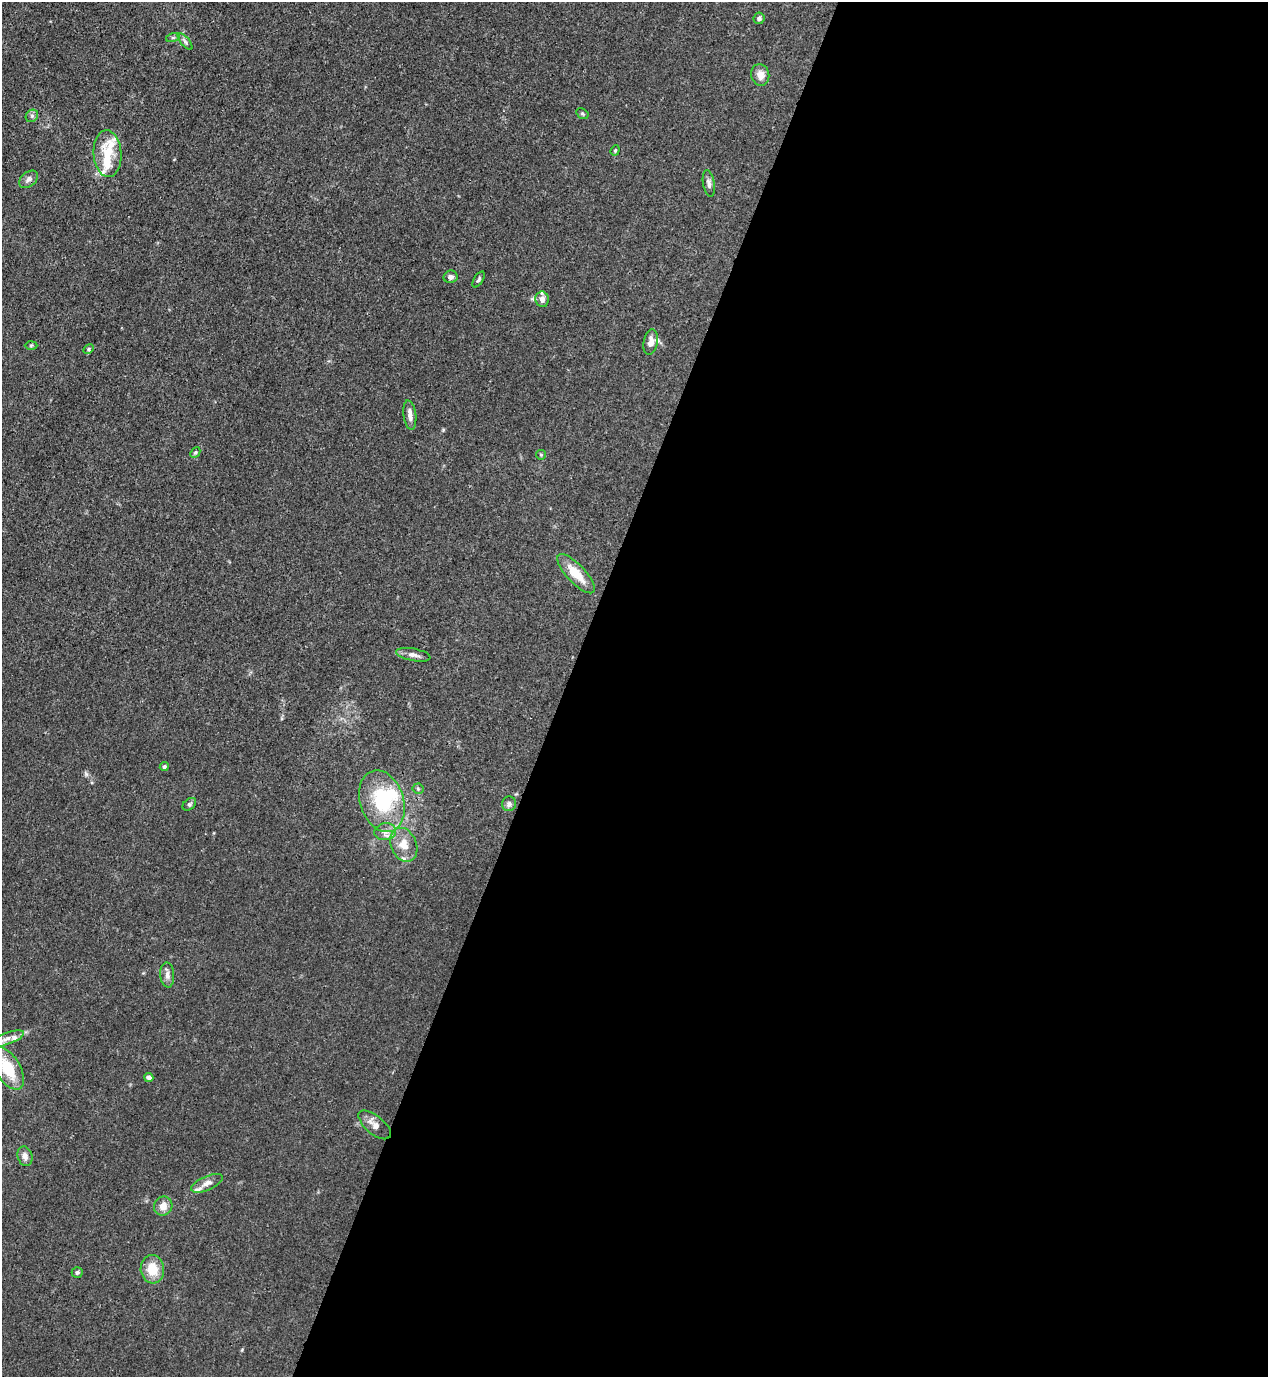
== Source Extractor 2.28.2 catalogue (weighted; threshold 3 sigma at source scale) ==
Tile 12 of 4 x 4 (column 4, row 3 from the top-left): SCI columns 4152-5417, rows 1416-2790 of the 5639 x 5578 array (HDU 1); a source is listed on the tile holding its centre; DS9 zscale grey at full resolution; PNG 1270 x 1379 px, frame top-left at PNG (2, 2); each listed source drawn as its Kron ellipse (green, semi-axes under 4 px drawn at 4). Shown black and unused: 56% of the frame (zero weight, under 3 of 4 exposures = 7% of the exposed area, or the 3 px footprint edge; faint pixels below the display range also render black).
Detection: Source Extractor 2.28.2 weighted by HDU 2 'WHT'; one run over the whole footprint, this tile lists its part. Background 0.0145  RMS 0.0024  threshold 0.0108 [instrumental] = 3 sigma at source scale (4.5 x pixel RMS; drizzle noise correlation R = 1.50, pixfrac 1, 0.05/0.05 arcsec/px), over >= 5 px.
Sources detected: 45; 1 inside a brighter object's white glare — neither listed nor drawn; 6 inside a brighter listed object's ellipse — not listed separately; the other 38 listed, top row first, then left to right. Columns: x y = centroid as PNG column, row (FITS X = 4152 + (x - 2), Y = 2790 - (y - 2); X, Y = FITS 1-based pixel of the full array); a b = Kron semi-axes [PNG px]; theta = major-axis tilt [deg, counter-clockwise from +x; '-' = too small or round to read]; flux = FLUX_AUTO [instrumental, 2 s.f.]
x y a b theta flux
759 18 6 5 - 0.57
173 37 7 4 19 0.44
185 42 10 3 -50 0.49
760 75 11 9 -73 1.9
582 114 6 5 - 0.35
32 116 6 5 - 0.52
615 150 5 4 - 0.3
108 154 23 14 -86 6.5
28 179 11 7 39 0.98
709 183 13 5 -80 1
450 277 7 6 - 0.78
479 279 9 4 58 0.46
542 299 8 6 -81 1.4
651 342 13 7 80 1.8
31 345 6 4 2 0.29
89 349 6 4 29 0.36
410 415 15 6 -83 1.3
195 452 6 4 48 0.36
541 455 5 4 - 0.29
576 574 25 9 -47 5
413 655 17 6 -11 1.3
164 767 4 4 - 0.43
418 789 5 5 - 0.37
382 801 32 21 -72 16
189 804 7 5 40 0.48
509 804 7 7 - 0.77
385 832 11 8 8 1.5
404 845 17 13 -67 4
167 975 12 7 -85 1.2
7 1039 18 6 20 1.9
8 1068 24 12 -59 8.6
149 1077 4 4 - 1.3
375 1125 19 9 -39 1.9
25 1156 10 7 -74 1.2
207 1183 17 7 24 1.5
163 1206 10 9 - 2
152 1269 14 11 -83 4.7
77 1272 5 5 - 0.47
Isophote crosses this tile's border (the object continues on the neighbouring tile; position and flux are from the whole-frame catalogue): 1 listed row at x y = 8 1068